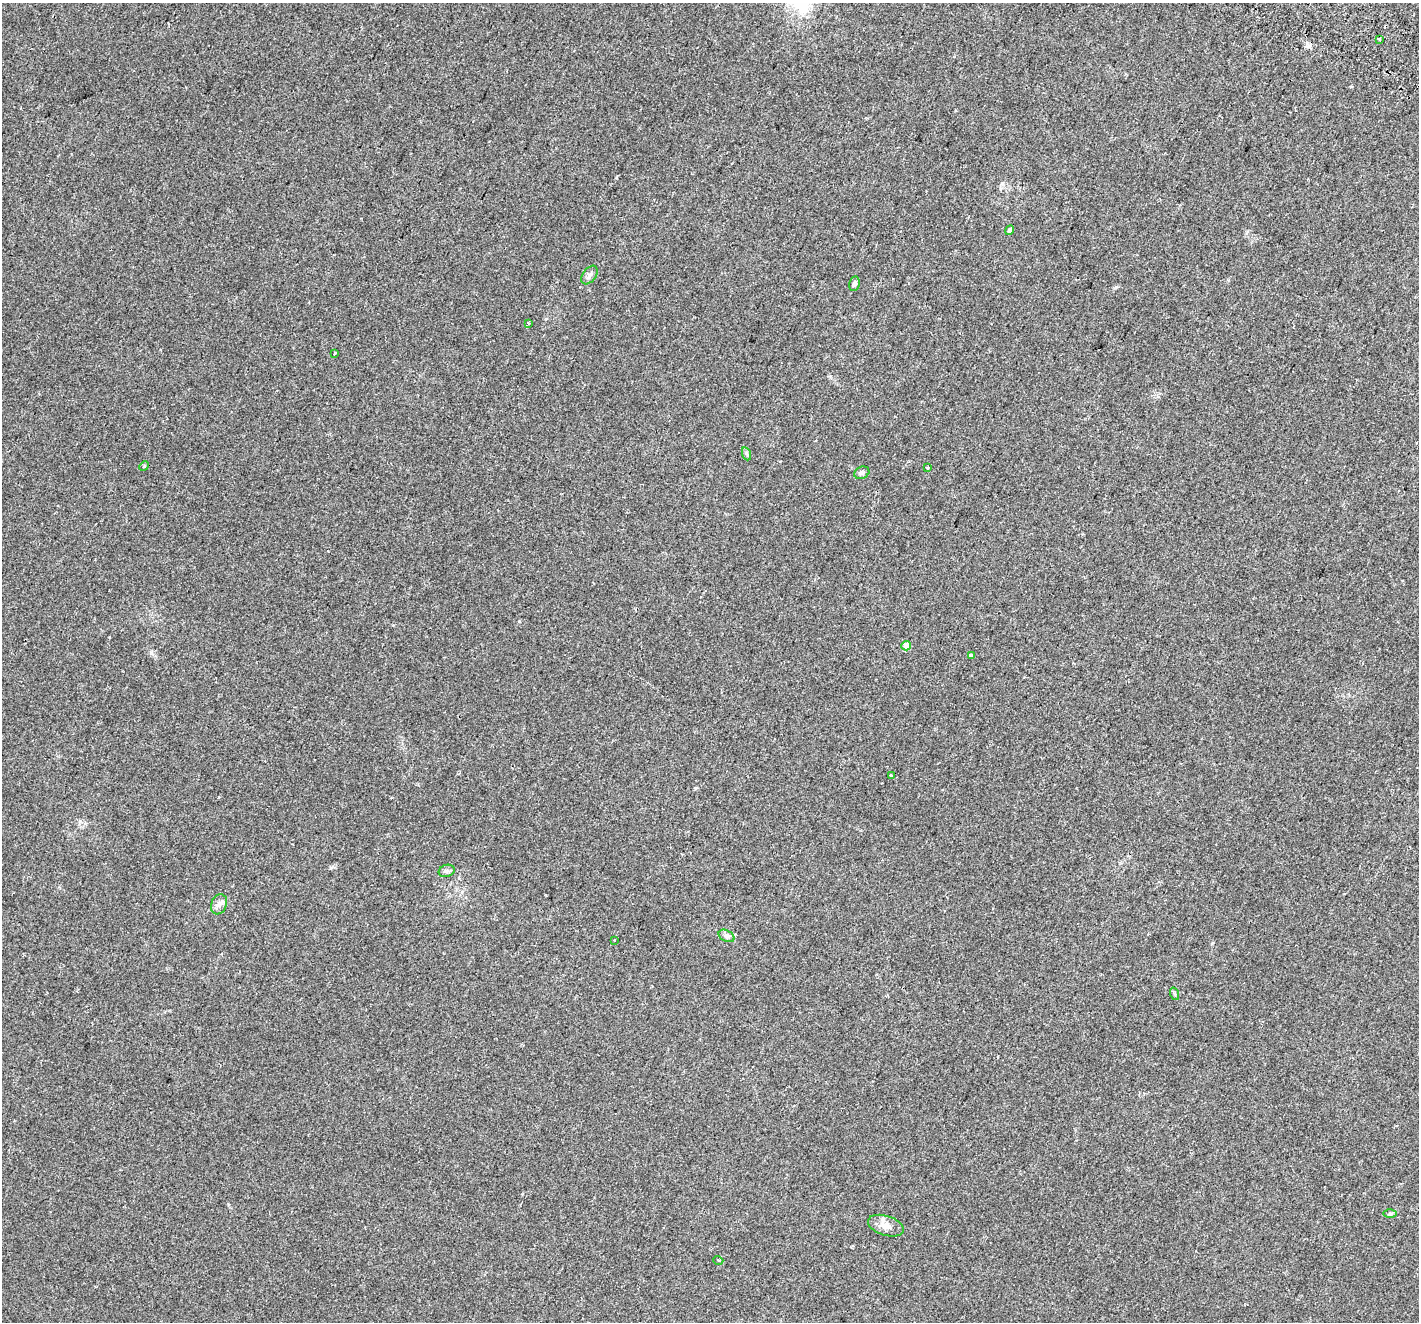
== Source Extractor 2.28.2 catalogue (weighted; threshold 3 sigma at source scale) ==
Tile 10 of 4 x 4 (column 2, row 3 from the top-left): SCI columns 1482-2898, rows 1665-2984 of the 5787 x 5904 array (HDU 1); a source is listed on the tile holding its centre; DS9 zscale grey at full resolution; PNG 1421 x 1324 px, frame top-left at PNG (2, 3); each listed source drawn as its Kron ellipse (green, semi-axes under 4 px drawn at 4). Shown black and unused: <1% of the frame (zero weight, under 2 of 3 exposures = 4% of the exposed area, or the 3 px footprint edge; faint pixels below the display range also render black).
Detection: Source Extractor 2.28.2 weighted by HDU 2 'WHT'; one run over the whole footprint, this tile lists its part. Background 0.0509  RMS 0.006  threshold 0.0271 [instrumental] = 3 sigma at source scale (4.5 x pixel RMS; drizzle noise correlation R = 1.50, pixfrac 1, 0.0396/0.0396 arcsec/px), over >= 5 px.
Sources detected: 22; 1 cosmic-ray / hot-pixel residue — neither listed nor drawn; the other 21 listed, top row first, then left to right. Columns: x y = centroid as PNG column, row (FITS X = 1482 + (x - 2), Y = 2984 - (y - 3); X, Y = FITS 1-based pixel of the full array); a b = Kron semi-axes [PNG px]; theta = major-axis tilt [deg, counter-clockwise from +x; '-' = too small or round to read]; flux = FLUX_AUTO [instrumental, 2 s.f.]
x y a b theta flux
1379 39 3 3 - 1.5
1010 230 5 4 - 1.7
589 275 10 6 53 2.1
854 284 7 5 78 1.7
528 323 4 3 - 0.61
335 353 3 3 - 0.89
747 454 7 4 -70 0.91
144 466 5 4 - 0.6
927 468 3 3 - 1.9
862 473 8 6 26 1.5
906 646 5 4 - 7.3
971 655 3 3 - 13
891 776 3 2 - 1.3
447 871 8 6 18 1.5
219 904 10 7 68 2.7
726 936 8 5 -28 1.7
614 940 2 2 - 0.46
1175 994 6 4 -71 0.77
1390 1214 6 4 0 0.86
886 1226 18 9 -18 4.9
718 1260 5 3 - 0.51
Unlisted compact peaks at least as high as the median listed source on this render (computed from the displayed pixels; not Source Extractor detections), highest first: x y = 151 652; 1116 287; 519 621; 331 868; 695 788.